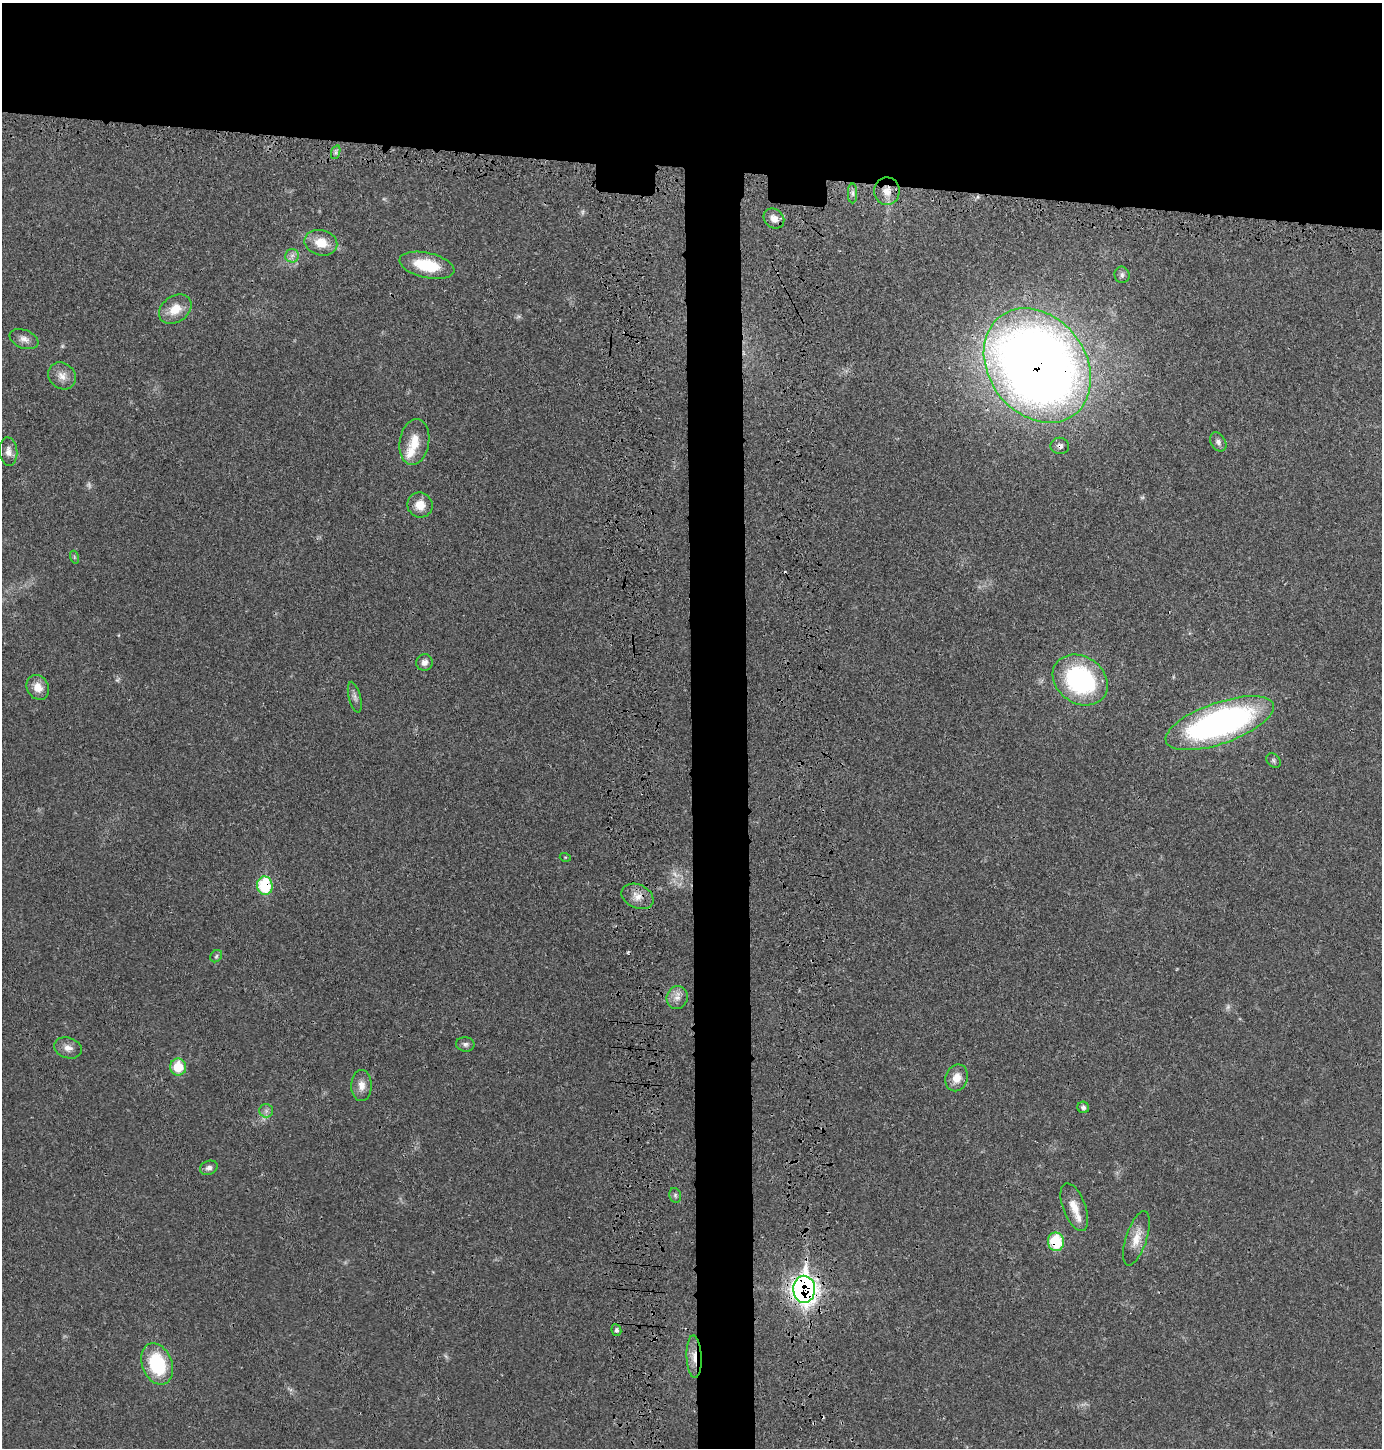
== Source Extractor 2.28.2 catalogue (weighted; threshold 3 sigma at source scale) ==
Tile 2 of 3 x 3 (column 2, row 1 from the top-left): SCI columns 1569-2948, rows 2967-4412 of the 4555 x 4451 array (HDU 1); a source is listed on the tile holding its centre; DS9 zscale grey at full resolution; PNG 1384 x 1450 px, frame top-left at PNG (2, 3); each listed source drawn as its Kron ellipse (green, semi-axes under 4 px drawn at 4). Shown black and unused: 16% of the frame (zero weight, under 3 of 4 exposures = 7% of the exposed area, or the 3 px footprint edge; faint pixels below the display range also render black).
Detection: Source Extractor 2.28.2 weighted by HDU 2 'WHT'; one run over the whole footprint, this tile lists its part. Background 0.0264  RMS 0.0028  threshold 0.0127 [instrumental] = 3 sigma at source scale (4.5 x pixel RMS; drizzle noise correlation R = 1.50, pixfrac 1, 0.05/0.05 arcsec/px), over >= 5 px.
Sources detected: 56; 7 too faint to see at this stretch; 2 cosmic-ray / hot-pixel residue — neither listed nor drawn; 2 inside a brighter listed object's ellipse — not listed separately; the other 45 listed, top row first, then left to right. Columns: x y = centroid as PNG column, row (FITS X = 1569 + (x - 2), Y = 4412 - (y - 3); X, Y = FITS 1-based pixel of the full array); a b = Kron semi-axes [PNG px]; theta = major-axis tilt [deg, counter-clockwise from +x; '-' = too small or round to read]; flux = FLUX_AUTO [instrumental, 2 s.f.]
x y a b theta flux
336 152 7 4 72 0.57
887 191 14 13 - 3.5
853 193 10 4 90 0.76
774 219 11 9 -39 2.1
321 243 16 12 -13 5.3
292 256 7 6 - 1.1
427 265 28 12 -13 11
1122 275 8 7 - 0.88
175 309 18 13 35 4.9
24 339 15 9 -22 1.9
1037 365 61 48 -53 410
62 376 14 12 -44 2.7
414 442 23 14 81 5.2
1218 442 10 7 -56 1.1
1060 446 9 8 - 0.97
8 452 14 9 -85 1.8
420 505 13 12 - 4
74 557 6 4 -72 0.39
424 662 8 8 - 1.5
1080 680 29 23 -35 43
38 687 13 10 -59 3.2
355 697 16 6 -75 1.2
1220 723 57 20 19 99
1273 760 8 6 -47 0.6
565 857 5 3 - 0.3
265 886 9 8 - 17
637 896 17 12 -24 3
216 956 7 5 47 0.54
677 998 11 10 - 2
465 1044 9 7 -9 0.94
68 1048 14 10 -18 2
178 1067 8 8 - 8.2
957 1078 14 11 69 3.3
361 1086 15 10 89 2.5
1083 1107 6 5 - 0.74
266 1111 7 6 - 0.88
209 1168 9 7 22 1.1
675 1195 7 5 -76 0.6
1074 1207 25 11 -69 3.9
1136 1238 28 10 72 4.3
1056 1242 9 8 - 13
804 1289 13 11 -87 190
616 1330 6 5 - 0.69
694 1357 21 7 -88 3.5
157 1364 21 15 -68 19
Overlapping masked pixels (flux is a lower limit): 7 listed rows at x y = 887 191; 1037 365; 1060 446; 265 886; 1056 1242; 804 1289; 694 1357